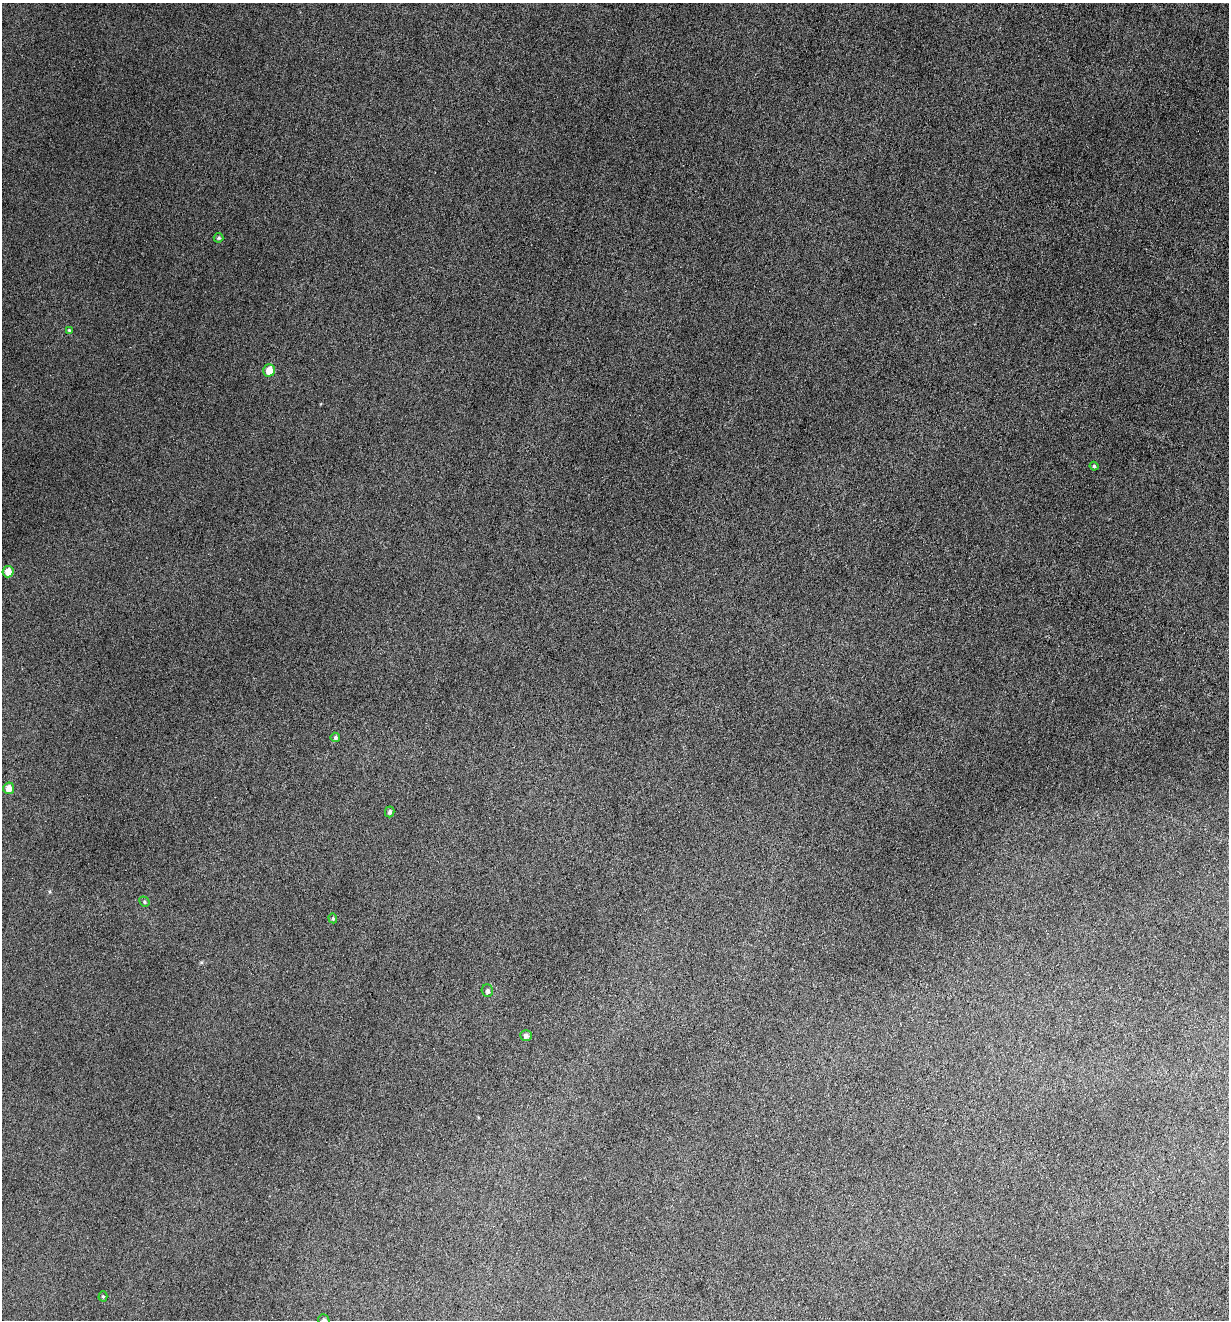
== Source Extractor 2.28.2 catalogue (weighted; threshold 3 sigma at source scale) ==
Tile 6 of 4 x 4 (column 2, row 2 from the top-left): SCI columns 1359-2585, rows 2640-3957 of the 5297 x 5275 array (HDU 1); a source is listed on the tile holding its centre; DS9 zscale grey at full resolution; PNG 1231 x 1322 px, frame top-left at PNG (2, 3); each listed source drawn as its Kron ellipse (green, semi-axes under 4 px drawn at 4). Nothing masked; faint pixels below the display range render black.
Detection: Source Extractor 2.28.2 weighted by HDU 2 'WHT'; one run over the whole footprint, this tile lists its part. Background 0.0601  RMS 0.0063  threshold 0.0259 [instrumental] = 3 sigma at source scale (4.09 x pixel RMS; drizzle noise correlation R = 1.36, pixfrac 0.8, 0.05/0.05 arcsec/px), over >= 5 px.
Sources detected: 14; all 14 listed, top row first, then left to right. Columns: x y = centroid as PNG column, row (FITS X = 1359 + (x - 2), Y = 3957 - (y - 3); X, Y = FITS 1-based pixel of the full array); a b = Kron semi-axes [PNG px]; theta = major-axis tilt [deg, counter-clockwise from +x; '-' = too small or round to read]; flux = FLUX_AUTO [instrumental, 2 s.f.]
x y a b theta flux
219 238 5 4 - 0.95
69 330 4 3 - 0.67
269 370 6 6 - 7.7
1094 466 4 4 - 0.91
8 572 6 5 - 5.8
335 737 5 4 - 1.2
9 788 6 5 - 4.2
390 812 5 4 - 1.5
144 902 5 4 - 0.85
333 918 5 4 - 0.74
487 991 6 5 - 1.6
526 1035 6 5 - 2
103 1296 5 4 - 0.74
324 1320 6 5 - 1.7
Isophote crosses this tile's border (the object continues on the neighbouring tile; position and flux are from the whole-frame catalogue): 1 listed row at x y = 324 1320